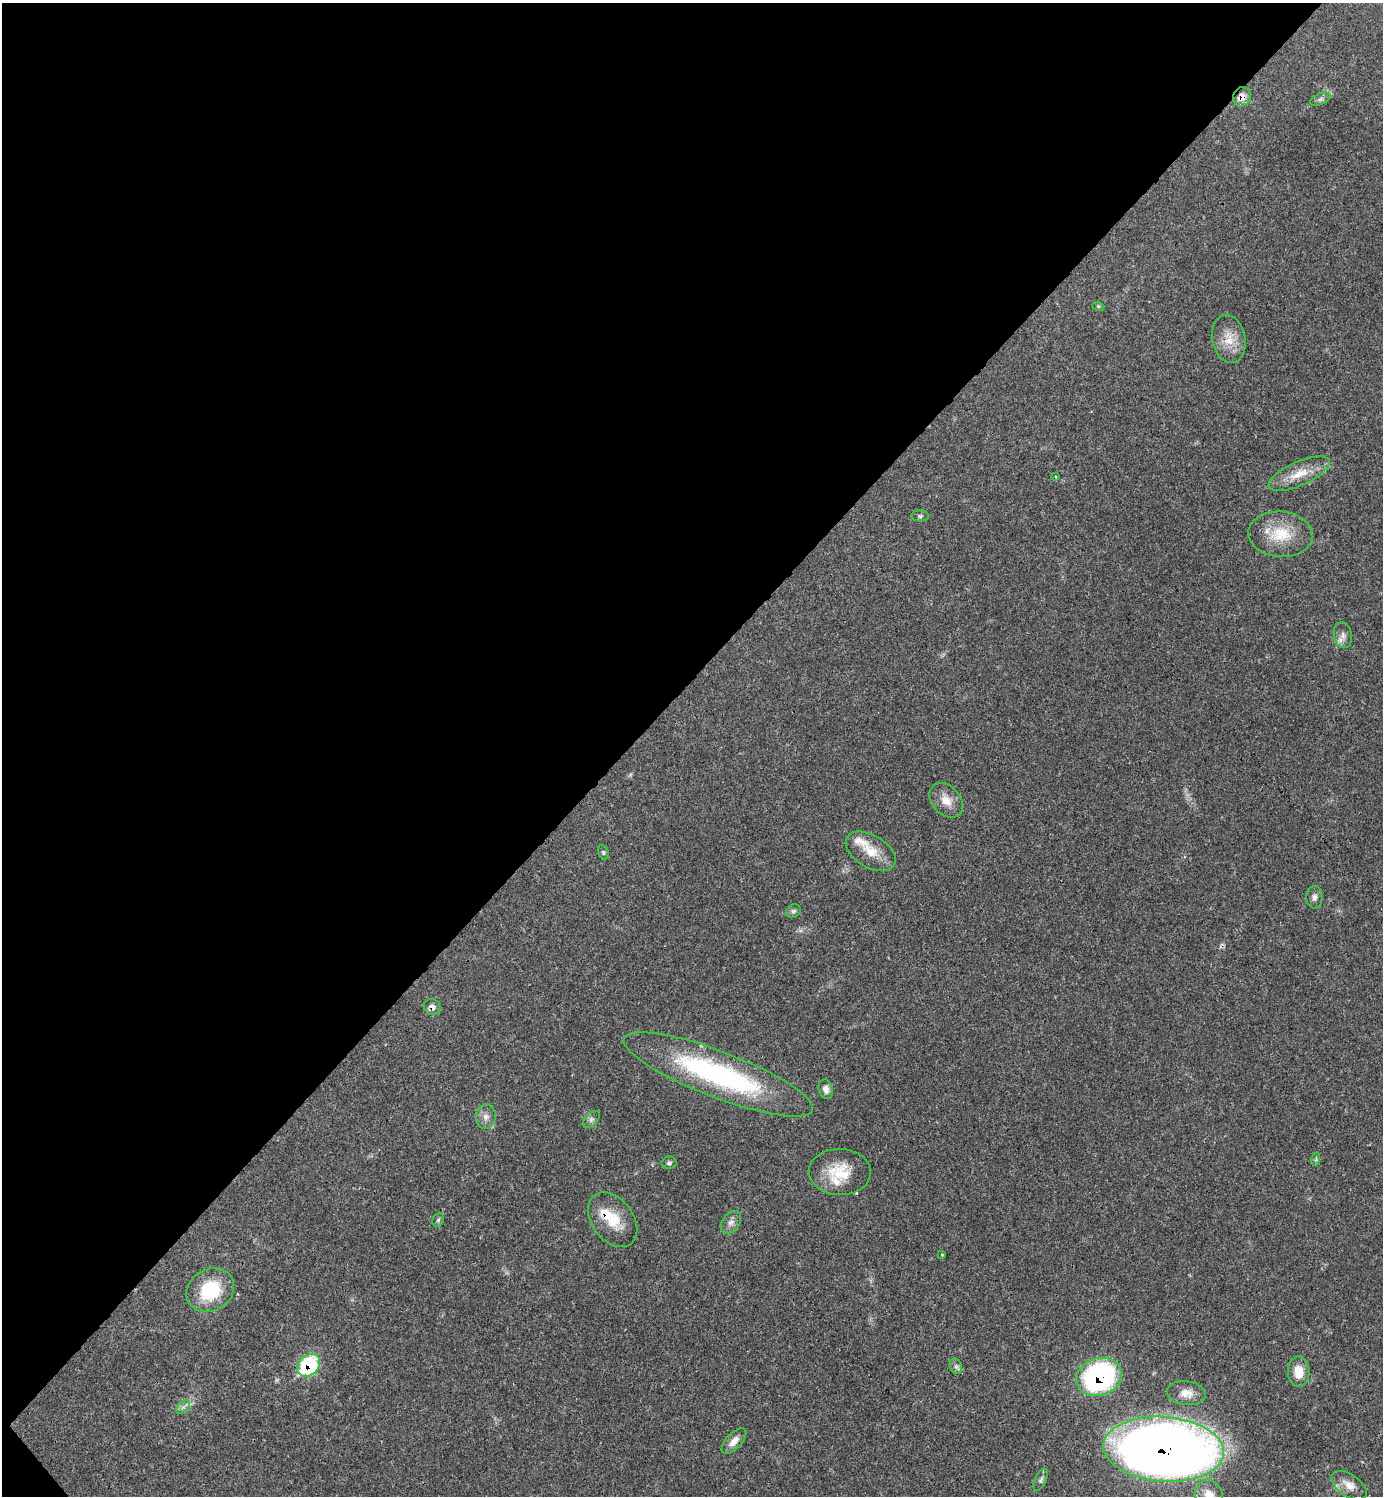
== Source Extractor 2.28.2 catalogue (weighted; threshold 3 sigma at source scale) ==
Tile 5 of 4 x 4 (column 1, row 2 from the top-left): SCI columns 303-1683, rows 2993-4486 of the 5984 x 5985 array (HDU 1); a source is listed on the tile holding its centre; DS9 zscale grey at full resolution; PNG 1385 x 1498 px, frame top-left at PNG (2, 3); each listed source drawn as its Kron ellipse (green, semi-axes under 4 px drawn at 4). Shown black and unused: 46% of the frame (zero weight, under 3 of 4 exposures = <1% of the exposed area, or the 3 px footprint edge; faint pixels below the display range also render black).
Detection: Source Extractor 2.28.2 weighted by HDU 2 'WHT'; one run over the whole footprint, this tile lists its part. Background 0.02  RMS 0.0022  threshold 0.01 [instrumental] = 3 sigma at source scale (4.5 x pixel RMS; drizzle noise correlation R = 1.50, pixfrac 1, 0.05/0.05 arcsec/px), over >= 5 px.
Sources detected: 42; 1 cosmic-ray / hot-pixel residue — neither listed nor drawn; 3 inside a brighter listed object's ellipse — not listed separately; the other 38 listed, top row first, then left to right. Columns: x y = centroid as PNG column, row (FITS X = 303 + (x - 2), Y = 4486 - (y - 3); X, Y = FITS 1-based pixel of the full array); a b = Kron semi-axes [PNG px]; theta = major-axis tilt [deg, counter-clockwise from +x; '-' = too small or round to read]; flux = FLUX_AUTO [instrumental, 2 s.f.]
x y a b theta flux
1242 97 10 8 62 2.3
1320 99 10 5 25 0.68
1098 306 6 4 -18 0.26
1229 339 24 16 -79 4.4
1299 474 33 12 24 4.8
1055 477 4 3 - 0.21
920 516 9 5 -1 0.46
1281 534 32 22 -4 8
1343 635 13 9 -78 1.4
946 800 20 14 -48 3.2
871 851 27 16 -31 5
603 852 8 5 -71 0.41
1314 897 11 8 87 0.98
793 911 8 6 32 0.53
432 1007 8 7 - 1.3
718 1074 101 23 -21 45
826 1089 10 7 -74 1.1
486 1117 12 10 86 1.6
591 1119 10 6 45 0.8
1316 1159 7 4 73 0.38
669 1163 8 6 15 0.52
840 1172 31 23 -1 7.8
438 1220 7 5 62 0.39
613 1220 30 20 -53 6.9
731 1222 12 8 52 1.3
942 1255 3 3 - 0.21
210 1290 25 20 30 12
309 1365 13 10 43 20
956 1366 8 6 -69 0.62
1299 1372 15 10 -87 3.6
1099 1377 23 18 19 49
1186 1393 19 12 -7 2.6
183 1407 8 5 44 0.74
734 1441 16 7 47 1.8
1164 1449 60 32 -4 330
1041 1480 12 5 64 0.71
1349 1485 20 11 -33 2.7
1209 1495 16 13 -69 3.2
Overlapping masked pixels (flux is a lower limit): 6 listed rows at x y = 1242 97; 432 1007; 718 1074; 309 1365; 1099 1377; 1164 1449
Isophote crosses this tile's border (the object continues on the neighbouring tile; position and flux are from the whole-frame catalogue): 1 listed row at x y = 1209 1495